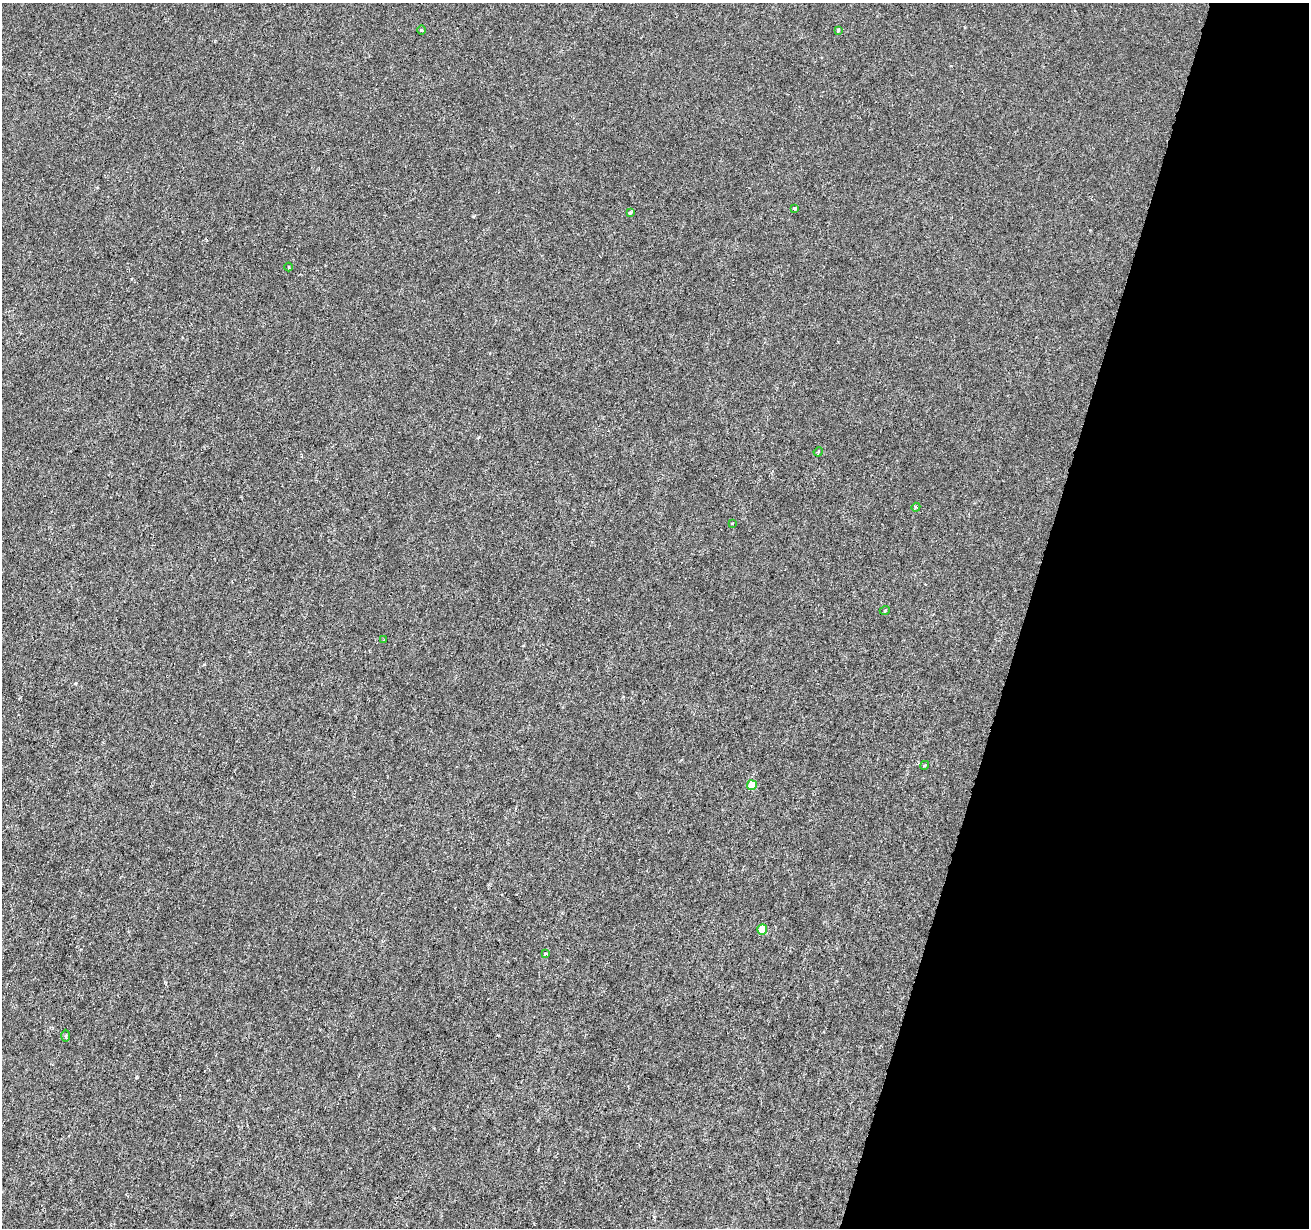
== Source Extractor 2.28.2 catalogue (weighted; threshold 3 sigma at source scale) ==
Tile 8 of 4 x 4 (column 4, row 2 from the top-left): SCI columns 3921-5227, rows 2674-3899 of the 5238 x 5411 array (HDU 1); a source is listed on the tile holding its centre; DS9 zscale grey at full resolution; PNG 1311 x 1230 px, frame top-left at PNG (2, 3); each listed source drawn as its Kron ellipse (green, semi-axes under 4 px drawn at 4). Shown black and unused: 22% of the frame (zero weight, under 3 of 6 exposures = <1% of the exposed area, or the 3 px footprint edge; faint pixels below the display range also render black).
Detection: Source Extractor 2.28.2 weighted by HDU 2 'WHT'; one run over the whole footprint, this tile lists its part. Background -2.38e-04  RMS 0.0015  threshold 0.00616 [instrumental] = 3 sigma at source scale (4.09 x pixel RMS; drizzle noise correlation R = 1.36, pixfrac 0.8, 0.0396/0.0396 arcsec/px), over >= 5 px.
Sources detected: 15; all 15 listed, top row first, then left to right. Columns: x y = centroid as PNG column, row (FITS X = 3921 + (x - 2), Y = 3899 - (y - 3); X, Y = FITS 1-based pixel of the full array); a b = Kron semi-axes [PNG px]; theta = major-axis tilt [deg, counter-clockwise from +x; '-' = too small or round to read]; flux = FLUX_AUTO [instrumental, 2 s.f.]
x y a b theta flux
422 30 5 3 - 0.13
838 30 3 3 - 0.29
794 208 4 3 - 0.3
630 213 4 3 - 0.25
289 267 4 3 - 0.13
818 452 5 3 - 0.16
916 507 4 3 - 0.13
732 523 4 3 - 0.13
885 610 5 3 - 0.1
384 640 3 2 - 0.21
925 765 5 3 - 0.14
752 785 5 5 - 3.4
762 929 5 5 - 3.2
545 953 3 3 - 0.25
66 1036 6 4 88 0.19
Unlisted compact peaks at least as high as the median listed source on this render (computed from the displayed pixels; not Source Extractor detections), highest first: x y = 136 1077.